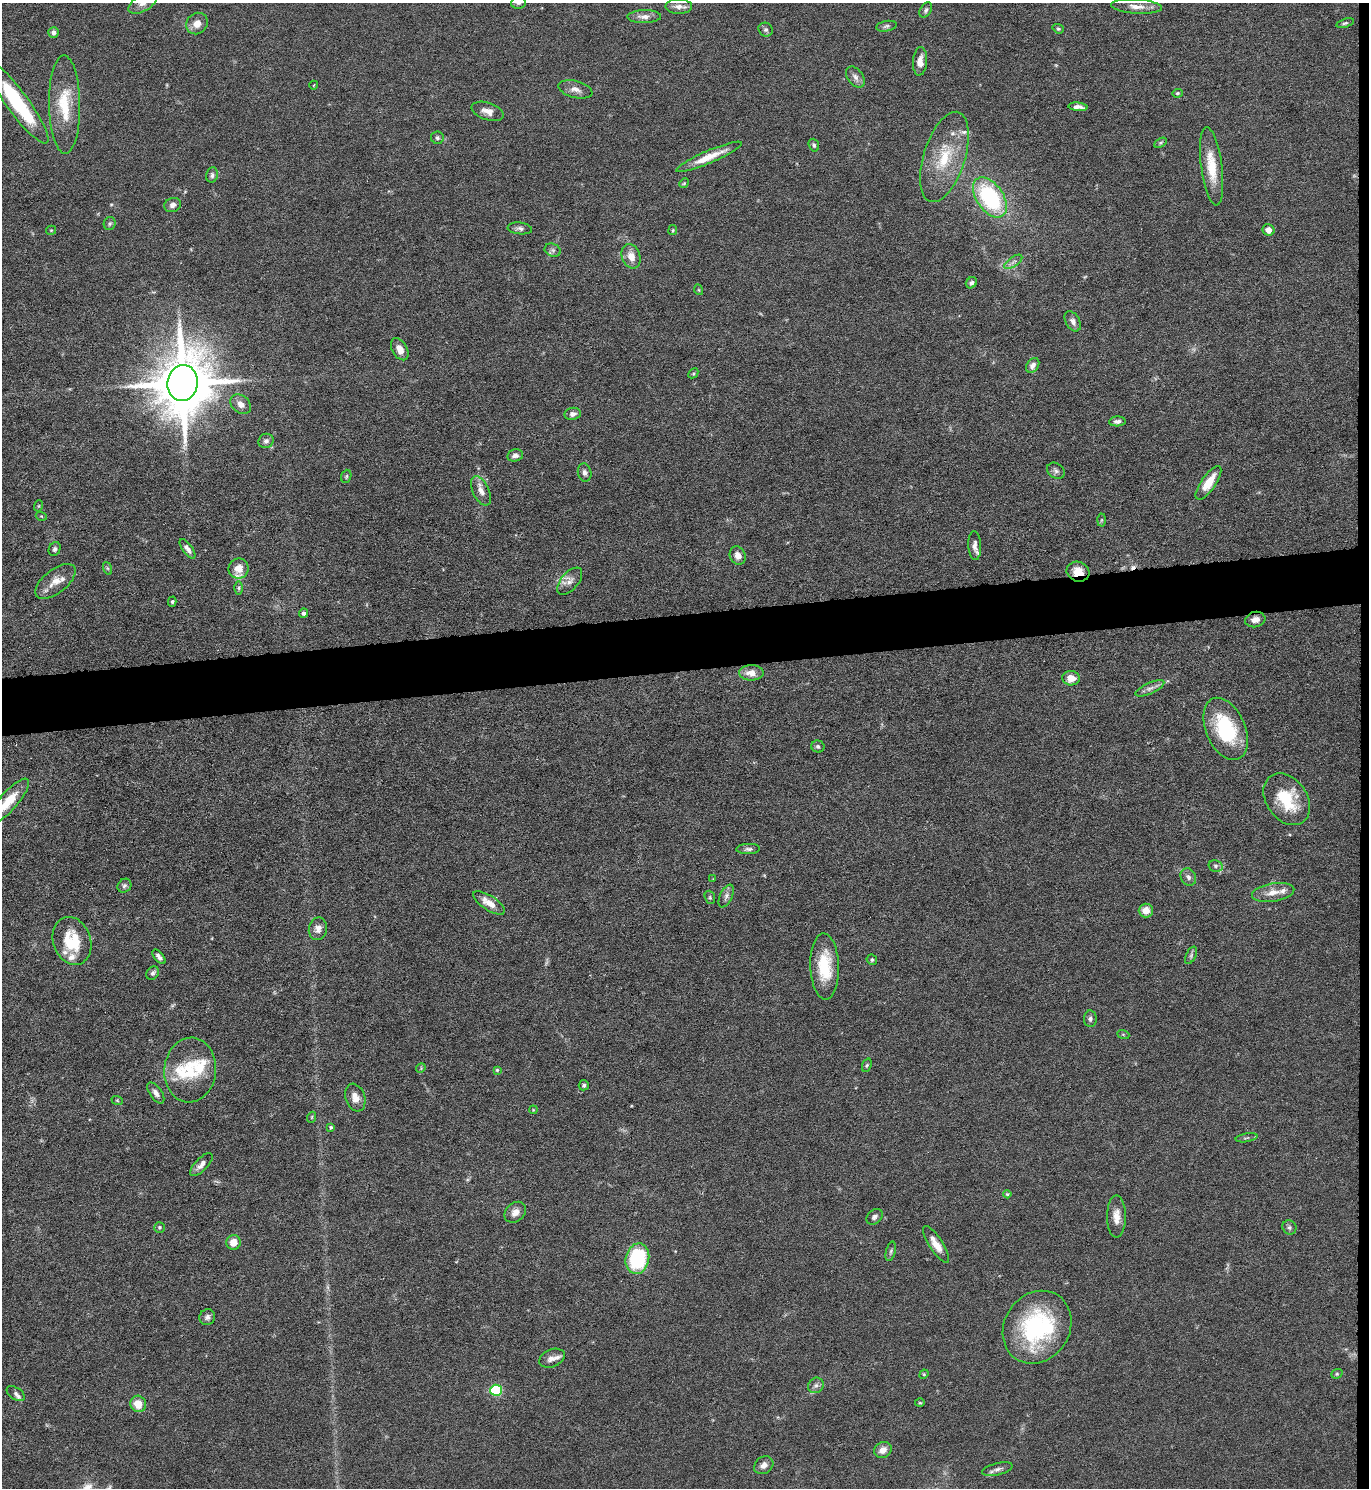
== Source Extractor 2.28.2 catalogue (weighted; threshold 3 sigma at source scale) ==
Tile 6 of 3 x 3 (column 3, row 2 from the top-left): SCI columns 2867-4233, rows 1487-2972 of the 4445 x 4458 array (HDU 1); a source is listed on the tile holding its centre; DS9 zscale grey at full resolution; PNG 1371 x 1490 px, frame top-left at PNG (2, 3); each listed source drawn as its Kron ellipse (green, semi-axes under 4 px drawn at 4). Shown black and unused: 4% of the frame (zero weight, under 5 of 9 exposures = <1% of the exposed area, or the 3 px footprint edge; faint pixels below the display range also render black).
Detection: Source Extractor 2.28.2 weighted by HDU 2 'WHT'; one run over the whole footprint, this tile lists its part. Background 0.0813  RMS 0.0041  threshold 0.0169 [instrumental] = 3 sigma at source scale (4.09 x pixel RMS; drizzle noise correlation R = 1.36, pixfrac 0.8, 0.05/0.05 arcsec/px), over >= 5 px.
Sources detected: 147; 2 too faint to see at this stretch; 1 cosmic-ray / hot-pixel residue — neither listed nor drawn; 10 inside a brighter listed object's ellipse — not listed separately; the other 134 listed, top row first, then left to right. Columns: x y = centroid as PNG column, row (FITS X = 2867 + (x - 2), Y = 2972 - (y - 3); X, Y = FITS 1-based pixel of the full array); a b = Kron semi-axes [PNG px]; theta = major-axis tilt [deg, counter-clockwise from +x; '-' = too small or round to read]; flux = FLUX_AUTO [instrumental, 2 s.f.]
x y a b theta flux
143 3 16 8 32 3.2
518 3 7 6 - 0.93
679 6 13 7 1 2.3
1137 7 25 7 -4 3.6
926 10 8 5 57 1
644 16 17 6 1 2.6
197 23 11 10 - 3.4
1345 23 9 4 18 0.72
886 26 10 5 10 0.92
1058 29 6 4 -20 0.54
766 30 7 6 - 0.97
53 33 5 5 - 1.4
920 61 14 7 85 3.1
855 77 12 7 -52 1.9
314 85 4 3 - 0.31
575 89 17 8 -15 2.7
1177 93 5 4 - 0.52
17 103 50 11 -54 31
65 104 49 15 -89 16
1078 107 10 4 -5 1.7
487 111 16 8 -18 3.1
437 138 6 6 - 0.99
1160 143 7 4 31 0.58
814 145 6 5 - 0.77
709 157 35 6 23 7.1
944 157 47 20 72 19
1212 166 39 10 -82 11
212 175 7 6 - 0.97
684 183 5 4 - 0.45
990 197 22 13 -55 42
173 205 8 7 - 1.6
110 224 7 6 - 0.7
520 228 12 6 -6 1.3
51 230 5 4 - 0.45
673 230 5 4 - 0.48
1268 230 6 5 - 2.9
553 250 8 6 -21 1.1
631 256 12 9 -70 4.1
1013 262 10 5 35 1.3
971 283 6 5 - 1.2
699 290 5 3 - 0.35
1073 321 11 7 -60 1.9
400 349 12 7 -60 3.8
1033 365 8 6 56 1.9
693 373 6 3 45 0.45
183 383 18 15 84 2800
241 404 11 8 -38 2.7
573 414 8 6 8 1.6
1117 421 8 5 4 1.3
266 441 8 7 - 1.2
515 455 8 6 12 1.4
1056 471 9 7 -37 1.3
585 473 9 6 -77 1.4
346 476 7 5 69 0.57
1208 483 20 7 55 7.5
481 491 16 8 -65 2.8
38 506 5 3 - 0.35
41 516 5 3 - 0.38
1101 520 6 4 88 0.57
975 546 14 6 -87 2.2
55 549 7 5 67 1
187 549 11 4 -54 1.7
738 556 9 8 - 2.5
107 568 6 4 -71 0.6
239 568 10 9 - 3.9
1078 572 11 10 - 5.4
55 581 24 11 38 5.2
570 581 16 8 49 2.7
239 588 6 4 90 0.76
172 602 5 4 - 0.53
304 613 5 4 - 1
1255 620 10 7 14 2.5
751 673 12 7 -1 3.8
1071 678 9 7 -5 4.2
1150 688 15 5 24 1.8
1226 729 33 19 -67 27
818 746 6 6 - 0.89
1287 799 28 20 -55 17
8 802 30 9 48 8.8
748 849 12 5 2 1.2
1216 866 7 5 -13 0.92
1188 877 9 7 -61 1.5
713 879 3 3 - 0.28
124 886 7 6 - 0.94
1273 892 21 9 9 4.4
726 896 12 6 64 1.5
710 897 7 5 -71 0.66
489 903 18 7 -33 4.6
1146 910 7 7 - 4
318 929 11 9 78 2.4
72 941 24 19 -72 15
1191 955 9 5 64 0.89
159 957 8 4 -50 1.5
872 960 5 5 - 0.64
825 966 33 14 -88 15
153 973 7 6 - 1.1
1090 1019 8 6 -89 1.1
1123 1034 6 4 -19 0.43
867 1065 7 4 71 0.6
421 1068 5 4 - 0.41
190 1070 32 26 84 17
497 1070 4 4 - 0.47
584 1085 5 5 - 0.74
156 1093 12 6 -55 1.9
355 1098 14 9 -72 3.5
117 1100 6 3 -20 0.45
533 1110 4 3 - 0.31
312 1117 5 3 - 0.34
331 1127 4 3 - 0.5
1246 1138 11 3 10 0.7
201 1165 15 6 46 2.2
1007 1194 4 4 - 0.44
515 1212 12 9 43 2.7
874 1217 9 6 41 1.2
1116 1217 21 9 90 4.1
159 1227 5 5 - 0.57
1289 1227 7 6 - 1
233 1242 7 7 - 4.2
936 1244 21 7 -57 4.2
891 1251 10 4 75 0.82
637 1259 15 11 77 30
207 1317 8 7 - 1.4
1037 1327 38 32 56 48
552 1358 13 8 23 2.3
924 1374 5 4 - 0.42
1337 1374 6 4 21 0.53
816 1385 8 7 - 1.3
496 1390 5 5 - 33
16 1394 10 6 -32 1.3
920 1403 5 3 - 0.38
138 1404 8 7 - 5.8
883 1450 9 7 27 2.9
764 1465 10 8 37 2.1
997 1469 15 6 14 1.9
Overlapping masked pixels (flux is a lower limit): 2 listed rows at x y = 1078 572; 1255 620
Isophote crosses this tile's border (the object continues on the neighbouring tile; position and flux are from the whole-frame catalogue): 3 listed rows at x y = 143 3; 518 3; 8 802